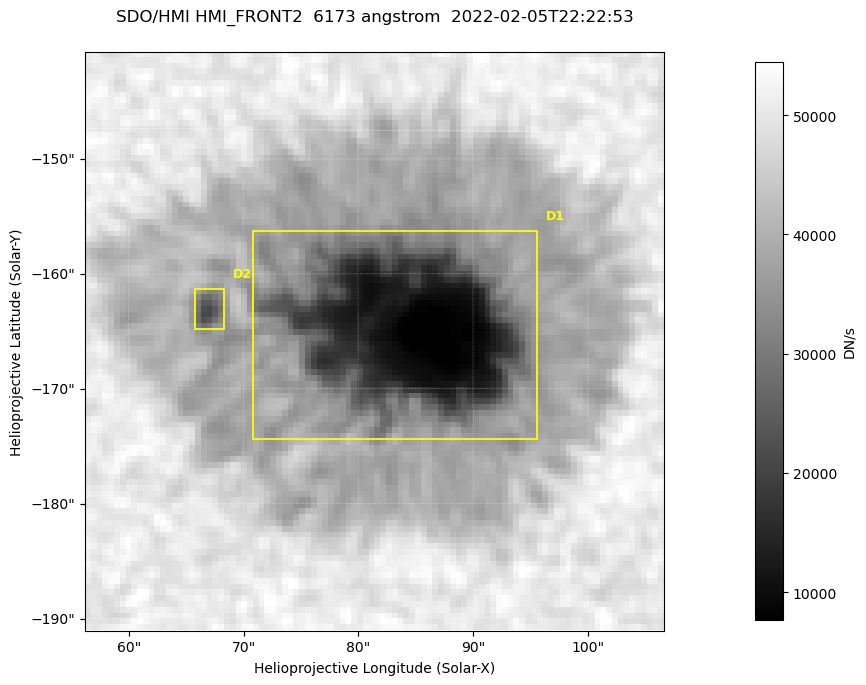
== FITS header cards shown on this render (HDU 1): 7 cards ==
TELESCOP= 'SDO/HMI '           / Telescope
INSTRUME= 'HMI_FRONT2'         / For HMI: HMI_SIDE1, HMI_FRONT2, or HMI_COMBINED
WAVELNTH=                6173. / [angstrom] Wavelength
DATE-OBS= '2022-02-05T22:22:53.400' / [ISO] Observation date {DATE__OBS}
CTYPE1  = 'HPLN-TAN'           / CTYPE1: HPLN
CTYPE2  = 'HPLT-TAN'           / CTYPE2: HPLT
BUNIT   = 'DN/s    '           / Physical Units

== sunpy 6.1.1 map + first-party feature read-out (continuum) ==
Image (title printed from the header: SDO/HMI HMI_FRONT2  6173 angstrom  2022-02-05T22:22:53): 100 x 100 px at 0.504 arcsec/px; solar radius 973 arcsec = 1931 px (partial field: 0.1% of the solar disc is inside the frame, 100% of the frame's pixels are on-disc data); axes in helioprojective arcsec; data unit DN/s (BUNIT, on the colour bar)
Orientation: roll -0.0702 deg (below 1 deg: not rotated)
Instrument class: CONTINUUM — white-light / continuum photospheric image (CONTENT/OBS_TYPE)
Dark features (sunspots / pores): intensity divided by the frame's on-disc median (partial field: no limb-darkening profile); reference = the frame's on-disc median (the 8%-of-disc-diameter window exceeds this field); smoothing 3 px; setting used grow <= 0.75, no closing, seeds <= 0.75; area >= 9 px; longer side >= 3 px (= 1.5 arcsec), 3 px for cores <= 0.7; partial field; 2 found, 2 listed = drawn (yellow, D1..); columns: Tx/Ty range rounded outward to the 2 arcsec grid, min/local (2 s.f., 1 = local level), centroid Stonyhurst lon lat
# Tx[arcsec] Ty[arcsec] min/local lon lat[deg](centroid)
D1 70..96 -176..-156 0.15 +5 -16
D2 66..70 -166..-160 0.52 +4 -16